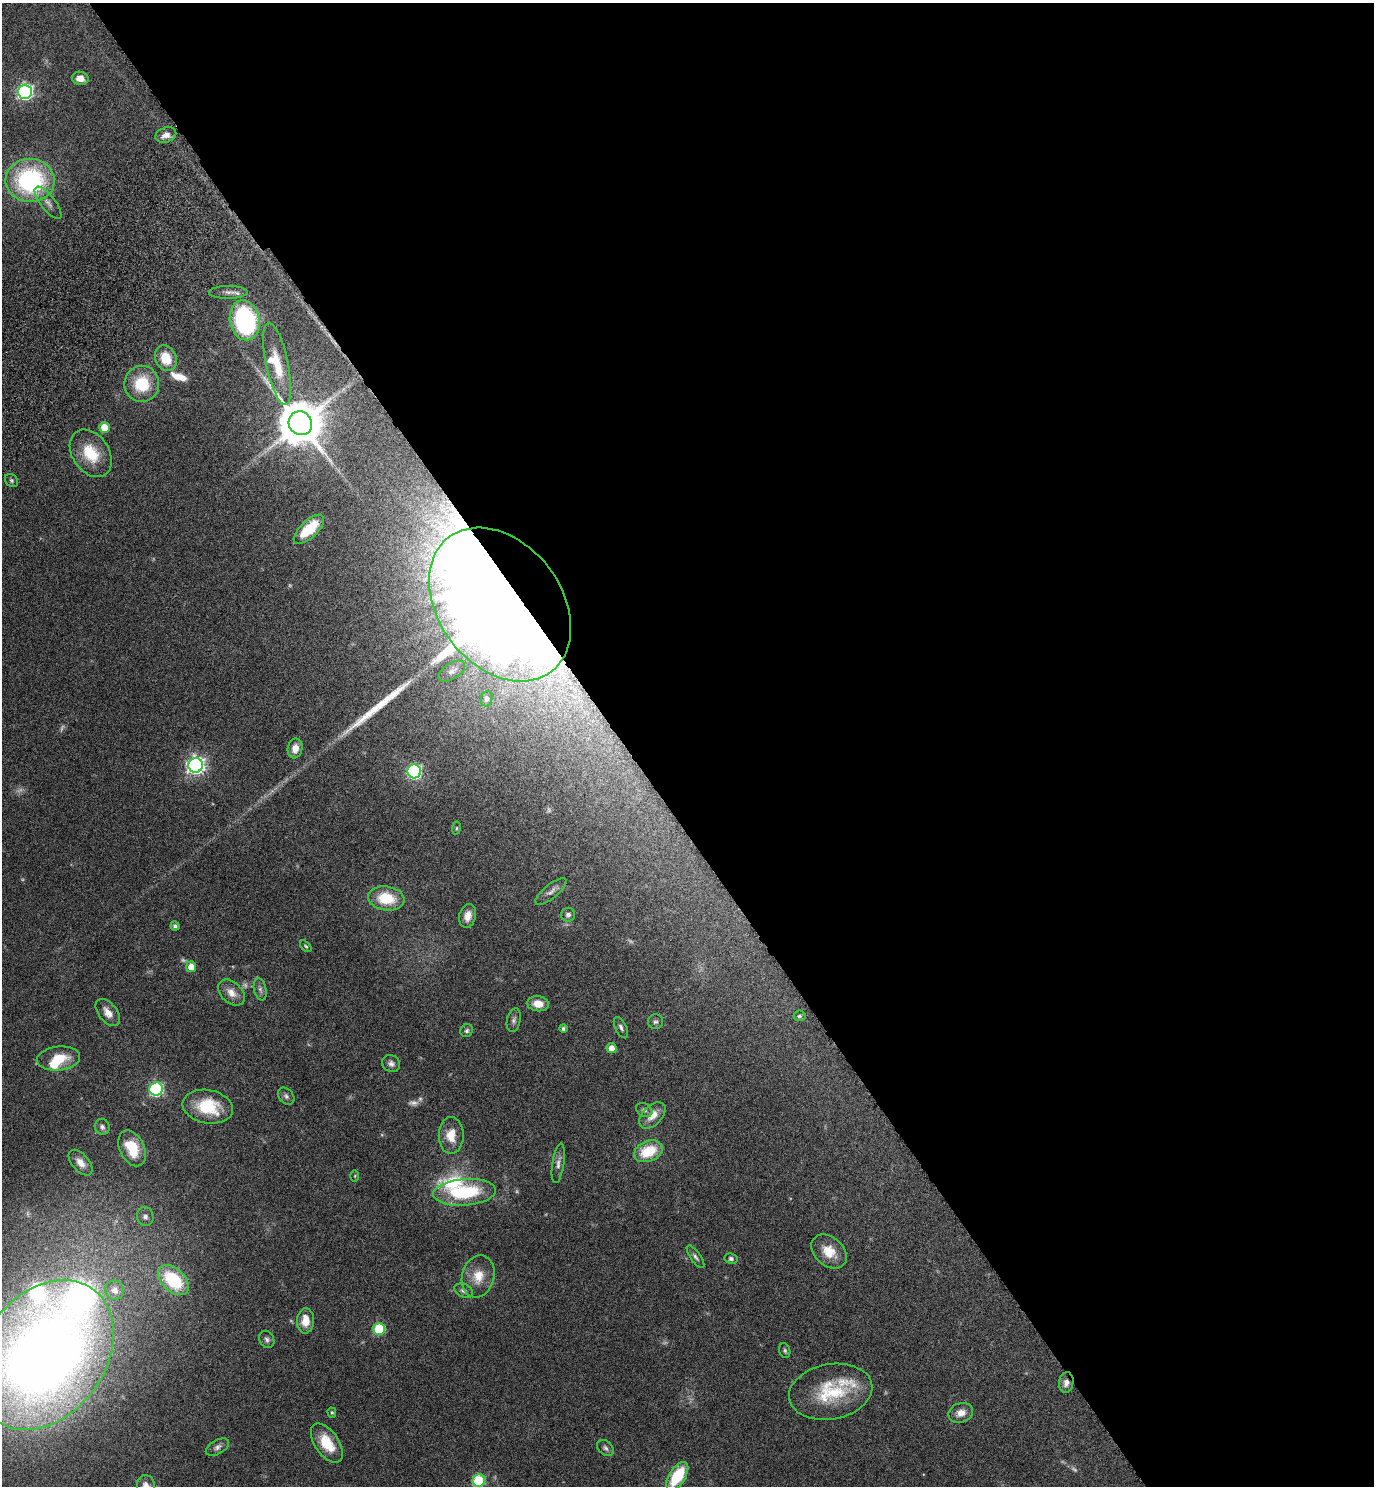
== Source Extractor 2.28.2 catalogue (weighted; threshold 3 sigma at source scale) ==
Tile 8 of 4 x 4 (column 4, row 2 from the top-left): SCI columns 4311-5682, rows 3019-4502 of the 6015 x 6033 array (HDU 1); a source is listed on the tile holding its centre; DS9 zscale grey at full resolution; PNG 1376 x 1488 px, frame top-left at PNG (2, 3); each listed source drawn as its Kron ellipse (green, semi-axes under 4 px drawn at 4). Shown black and unused: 55% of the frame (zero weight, under 6 of 11 exposures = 3% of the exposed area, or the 3 px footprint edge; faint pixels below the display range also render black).
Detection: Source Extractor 2.28.2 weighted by HDU 2 'WHT'; one run over the whole footprint, this tile lists its part. Background 0.0415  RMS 0.0035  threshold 0.0142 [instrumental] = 3 sigma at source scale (4.09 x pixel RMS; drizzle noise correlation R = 1.36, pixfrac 0.8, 0.05/0.05 arcsec/px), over >= 5 px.
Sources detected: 98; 12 too faint to see at this stretch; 1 inside a brighter object's white glare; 2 long thin detections or spike segments (spike, bleed or trail) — neither listed nor drawn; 5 inside a brighter listed object's ellipse — not listed separately; the other 78 listed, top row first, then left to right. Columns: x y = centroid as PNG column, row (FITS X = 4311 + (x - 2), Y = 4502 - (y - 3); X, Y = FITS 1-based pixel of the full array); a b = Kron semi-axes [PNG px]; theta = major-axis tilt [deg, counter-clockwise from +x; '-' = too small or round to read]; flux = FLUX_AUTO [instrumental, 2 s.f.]
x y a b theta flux
80 78 8 6 -10 2.5
25 92 7 7 - 92
166 135 11 7 21 2.4
30 180 24 22 -5 44
48 203 19 7 -52 2
228 292 19 6 0 1.7
245 320 20 15 -78 48
166 358 13 10 -64 8
277 364 42 11 -78 8.5
142 384 18 17 - 13
300 423 12 11 - 1500
104 427 5 5 - 6.4
91 453 26 18 -55 11
11 480 7 5 -46 0.64
309 529 19 8 43 11
500 604 84 61 -53 1300
452 671 15 8 33 1.6
486 699 8 5 81 0.84
295 748 10 7 79 2.8
196 765 7 7 - 140
414 771 7 7 - 58
456 828 7 3 82 0.36
551 891 19 7 39 1.8
386 898 18 12 -8 11
568 915 7 7 - 0.99
468 916 12 8 75 2.6
175 926 4 4 - 0.84
306 946 7 4 -44 0.45
191 967 5 5 - 4.3
260 989 11 6 -77 1.2
231 993 15 10 -43 3.2
538 1004 11 7 -6 3.7
108 1012 16 9 -51 3
799 1016 6 5 - 0.63
514 1020 12 6 77 1
655 1022 7 7 - 0.84
563 1028 4 4 - 0.69
621 1028 11 5 -64 1
467 1031 7 6 - 0.7
612 1048 5 5 - 3.5
59 1058 21 12 5 8
391 1064 9 8 - 1.3
156 1089 7 6 - 53
286 1096 9 7 -49 1
208 1107 25 16 -10 13
644 1110 8 6 -30 0.85
652 1115 16 9 45 3.7
102 1127 8 7 - 1.1
451 1135 18 12 -90 5.5
132 1148 19 12 -64 8.9
648 1151 15 10 22 11
80 1163 15 8 -49 2.7
558 1163 20 6 81 1.7
355 1176 6 4 89 0.36
465 1192 31 13 4 23
145 1217 9 8 - 1.5
829 1252 20 14 -42 6.2
695 1257 13 5 -54 1.1
731 1259 6 5 - 0.86
478 1276 21 16 75 5.9
173 1280 18 11 -43 19
115 1290 9 9 - 2.5
464 1291 10 6 -24 1.1
306 1321 12 8 88 4.4
379 1329 6 6 - 22
267 1339 9 7 -58 0.96
785 1351 8 5 -73 0.61
44 1355 82 61 53 480
1066 1383 10 7 80 1.7
831 1392 42 27 11 19
332 1413 5 4 - 0.43
961 1413 13 9 20 2.8
327 1443 22 12 -56 8.3
217 1447 13 7 29 1.2
605 1448 9 7 -41 0.99
677 1476 16 8 57 15
479 1481 6 6 - 23
146 1486 10 9 - 2.1
Overlapping masked pixels (flux is a lower limit): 2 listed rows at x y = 500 604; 1066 1383
Isophote crosses this tile's border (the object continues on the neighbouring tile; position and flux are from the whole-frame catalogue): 3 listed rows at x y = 44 1355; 677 1476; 146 1486